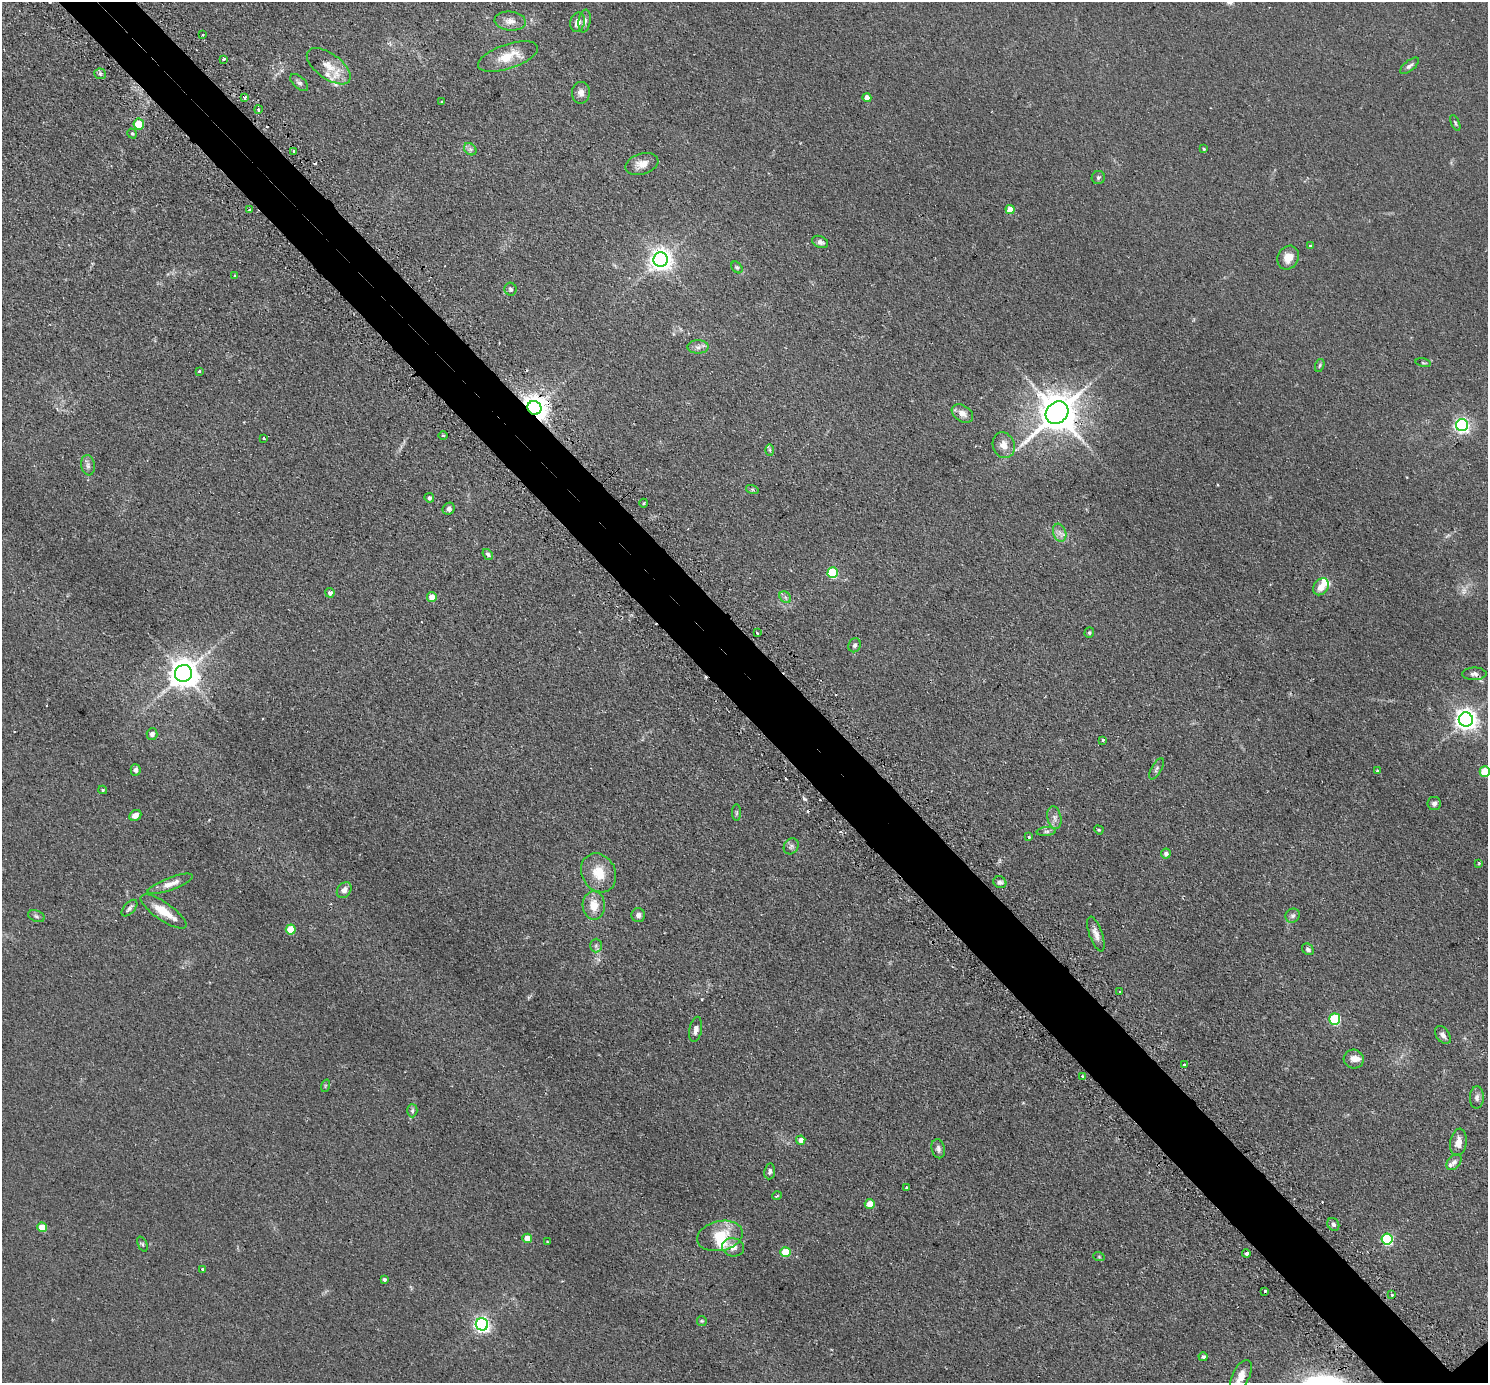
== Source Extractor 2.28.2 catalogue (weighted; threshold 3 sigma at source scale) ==
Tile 11 of 4 x 4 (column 3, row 3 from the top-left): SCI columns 3022-4507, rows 1567-2947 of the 6041 x 6039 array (HDU 1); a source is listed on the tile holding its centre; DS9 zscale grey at full resolution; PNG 1490 x 1385 px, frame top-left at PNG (2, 2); each listed source drawn as its Kron ellipse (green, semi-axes under 4 px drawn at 4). Shown black and unused: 5% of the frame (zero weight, under 2 of 3 exposures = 4% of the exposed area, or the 3 px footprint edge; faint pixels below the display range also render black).
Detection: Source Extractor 2.28.2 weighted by HDU 2 'WHT'; one run over the whole footprint, this tile lists its part. Background 0.0806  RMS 0.0067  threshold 0.0301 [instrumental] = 3 sigma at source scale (4.5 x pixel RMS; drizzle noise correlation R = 1.50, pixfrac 1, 0.05/0.05 arcsec/px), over >= 5 px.
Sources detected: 145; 1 too faint to see at this stretch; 8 cosmic-ray / hot-pixel residue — neither listed nor drawn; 6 inside a brighter listed object's ellipse — not listed separately; the other 130 listed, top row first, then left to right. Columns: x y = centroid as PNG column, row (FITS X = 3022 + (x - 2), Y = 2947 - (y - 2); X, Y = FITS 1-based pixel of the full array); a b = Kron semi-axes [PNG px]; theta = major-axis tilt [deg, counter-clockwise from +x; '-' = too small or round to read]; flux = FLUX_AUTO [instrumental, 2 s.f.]
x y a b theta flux
510 21 15 9 -5 5.2
585 21 11 6 81 2.5
577 22 10 7 76 5.2
203 35 2 2 - 0.52
508 56 31 12 18 15
224 59 3 3 - 1.1
329 66 25 12 -36 12
1409 66 11 5 39 1.9
100 74 6 5 - 1.3
299 83 11 6 -42 2
581 93 11 9 85 3.5
245 98 3 3 - 2.9
867 98 4 4 - 6
442 102 3 3 - 1.5
258 109 4 3 - 1.1
1455 123 8 3 -67 0.93
139 124 5 5 - 22
132 133 5 4 - 1.1
470 149 7 5 -44 1.7
1204 149 3 3 - 0.72
294 151 3 3 - 1.3
642 164 17 10 17 6.3
1098 178 6 6 - 1.4
1010 209 4 4 - 8.7
249 210 3 3 - 0.68
820 242 8 5 -25 2.1
1310 246 4 4 - 0.83
1288 258 12 10 59 6.8
661 260 7 7 - 480
737 267 6 4 -48 1.1
235 276 4 4 - 0.88
510 289 6 6 - 1.6
698 347 10 6 0 2.8
1423 363 7 3 -13 0.82
1320 365 6 4 72 0.92
199 371 3 3 - 0.76
534 408 7 6 - 730
962 413 11 8 -32 4.7
1057 413 12 10 44 2000
1462 425 6 6 - 170
443 435 5 3 - 0.66
264 438 3 3 - 1.4
1004 445 13 10 -70 6.4
770 450 6 4 -88 0.82
88 465 10 7 -81 2.4
752 489 6 4 -18 1
429 498 5 4 - 1.7
644 503 4 3 - 0.71
449 509 6 5 - 2.1
1060 533 9 6 -72 3
488 554 6 4 -49 1.6
833 573 5 5 - 44
1321 587 9 7 52 7.1
330 593 5 4 - 2.4
432 597 5 5 - 6.5
785 597 6 5 - 1.6
757 633 3 2 - 0.94
1089 633 5 5 - 1
855 645 7 6 - 1.8
183 673 8 8 - 1100
1474 674 12 6 0 2.5
1466 720 7 7 - 460
152 734 6 5 - 3.1
1103 740 3 3 - 1.4
1156 769 12 5 61 1.6
136 770 6 5 - 2
1377 770 3 3 - 0.63
1485 771 5 5 - 23
103 790 4 3 - 0.94
1434 803 6 6 - 2
737 813 8 4 89 0.91
135 815 6 5 - 4.3
1054 818 11 7 -80 3
1099 830 5 3 - 0.61
1046 832 10 4 4 1.4
1029 837 3 3 - 1
791 846 8 7 - 1.7
1166 854 5 5 - 2
1479 863 4 3 - 0.7
599 873 20 16 -62 14
1000 882 7 5 -31 2
170 884 24 6 20 5.9
344 890 8 6 54 3.6
594 905 14 11 -88 9.3
129 908 10 5 48 1.9
163 911 27 9 -35 12
638 915 7 7 - 2.3
36 916 8 5 -20 1.5
1293 916 7 6 - 1.8
291 930 5 5 - 19
1096 934 18 6 -71 4.3
596 946 7 6 - 1.6
1308 949 6 5 - 1.7
1120 992 3 3 - 1.9
1335 1019 5 5 - 55
696 1029 13 6 79 3.4
1443 1035 10 6 -53 2.9
1354 1059 10 9 - 3.9
1185 1065 3 3 - 2.1
1083 1076 3 3 - 1
325 1086 6 4 72 0.86
1477 1097 11 7 88 2.5
412 1111 6 5 - 1.2
801 1140 4 4 - 3.9
1458 1142 14 8 82 5.9
938 1149 10 6 -77 2.2
1454 1162 9 6 50 2.2
770 1171 8 5 82 1.8
907 1188 3 3 - 1.3
777 1196 5 3 - 0.54
870 1204 5 5 - 11
1333 1224 7 5 -59 1.9
42 1227 5 4 - 13
720 1236 23 14 13 19
527 1238 4 4 - 8.4
1387 1239 5 5 - 66
547 1242 4 2 - 0.46
142 1244 8 4 -66 1.1
733 1247 11 9 -13 5.1
785 1252 5 5 - 21
1246 1253 4 3 - 4.1
1099 1257 6 3 -19 0.63
202 1269 3 3 - 1.3
384 1279 4 3 - 1.3
1265 1291 3 3 - 1.3
1392 1294 3 3 - 2
702 1321 5 5 - 0.8
482 1324 6 6 - 210
1203 1357 4 4 - 1.3
1241 1376 18 8 63 8.3
Overlapping masked pixels (flux is a lower limit): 3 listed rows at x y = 534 408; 1057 413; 1474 674
Isophote crosses this tile's border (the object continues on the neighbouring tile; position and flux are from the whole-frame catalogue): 2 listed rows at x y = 1485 771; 1241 1376